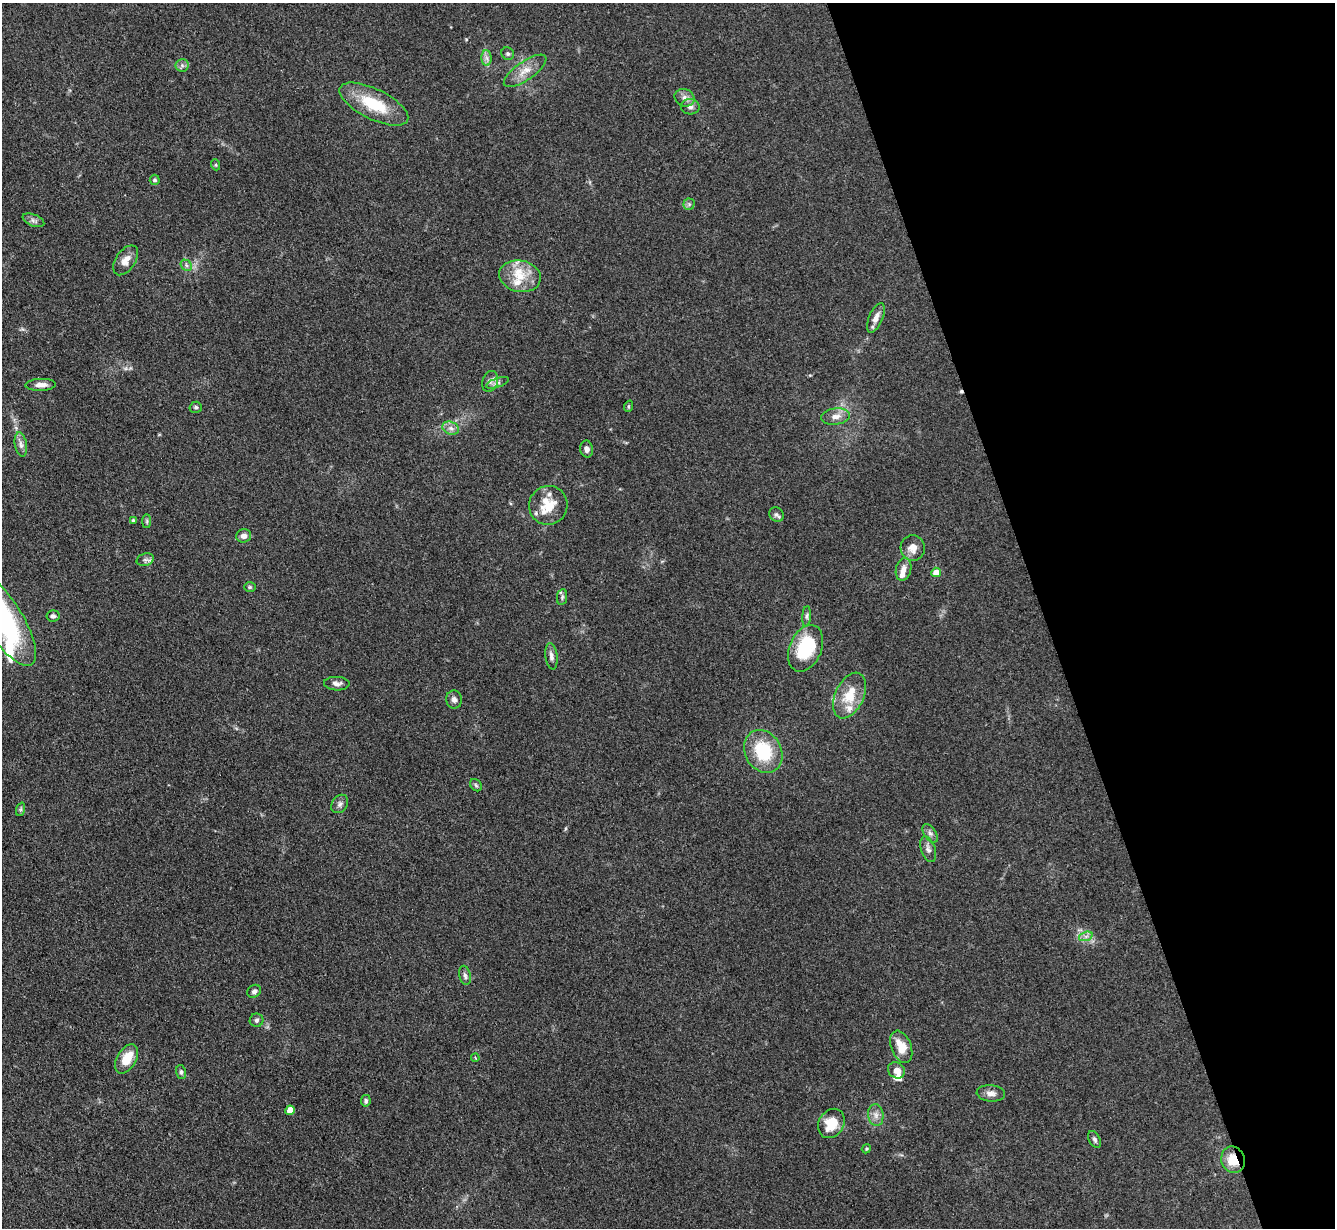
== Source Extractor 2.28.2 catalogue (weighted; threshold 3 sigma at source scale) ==
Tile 12 of 4 x 4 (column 4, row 3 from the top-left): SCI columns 4008-5340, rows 1504-2729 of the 5350 x 5332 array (HDU 1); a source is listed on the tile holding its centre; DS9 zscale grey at full resolution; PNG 1337 x 1230 px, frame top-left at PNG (2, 3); each listed source drawn as its Kron ellipse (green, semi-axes under 4 px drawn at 4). Shown black and unused: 22% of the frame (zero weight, under 3 of 4 exposures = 1% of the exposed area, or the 3 px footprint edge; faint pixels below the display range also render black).
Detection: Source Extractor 2.28.2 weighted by HDU 2 'WHT'; one run over the whole footprint, this tile lists its part. Background 0.116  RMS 0.0069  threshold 0.031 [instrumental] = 3 sigma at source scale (4.5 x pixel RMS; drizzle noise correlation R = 1.50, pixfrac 1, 0.05/0.05 arcsec/px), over >= 5 px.
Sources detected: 75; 1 inside a brighter object's white glare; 1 cosmic-ray / hot-pixel residue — neither listed nor drawn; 7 inside a brighter listed object's ellipse — not listed separately; the other 66 listed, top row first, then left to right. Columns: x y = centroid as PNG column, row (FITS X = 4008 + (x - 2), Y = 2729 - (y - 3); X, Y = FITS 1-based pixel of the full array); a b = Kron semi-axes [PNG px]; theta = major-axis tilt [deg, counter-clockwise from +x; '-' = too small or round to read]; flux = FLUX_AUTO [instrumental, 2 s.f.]
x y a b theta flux
508 54 7 6 - 1.4
487 58 8 5 -89 2.4
182 65 6 6 - 1.9
525 71 25 9 35 8.9
685 98 10 8 -25 3.9
374 104 37 15 -26 30
690 107 9 8 - 3.1
216 165 5 3 - 0.74
155 180 5 5 - 1.3
689 204 5 5 - 1.3
33 220 11 5 -21 2.4
126 260 17 10 55 7.1
186 265 6 4 -48 1.6
520 276 21 15 -11 16
876 318 16 7 66 5.5
490 381 10 7 72 3
497 383 12 4 19 2.3
41 385 15 6 2 4.7
629 406 6 3 71 0.84
196 407 6 5 - 1.3
836 417 15 8 8 5.5
451 428 8 6 -21 3
21 444 12 6 -80 3.3
587 449 8 6 -80 2.8
548 505 19 19 - 17
776 514 8 6 -41 1.9
133 520 4 3 - 0.91
147 521 7 4 90 1.2
244 536 7 6 - 3.8
913 548 13 12 - 6.5
145 560 9 6 17 2.2
904 569 11 7 76 4.7
936 572 5 4 - 8.7
250 587 6 5 - 1.1
562 597 8 5 82 1.5
53 616 6 5 - 1.9
807 616 10 4 85 1.7
3 619 54 19 -57 140
806 648 24 16 67 38
551 656 13 6 -82 3.1
337 684 13 7 -2 3.4
850 696 24 14 65 17
454 700 9 8 - 2.7
763 751 22 18 -61 35
476 785 7 5 -46 1.2
340 804 10 7 55 2.5
21 809 7 4 71 1.2
930 833 10 6 -56 2.3
928 849 13 7 -71 2.9
1086 936 7 4 19 2
465 975 10 5 -77 2.2
254 991 7 6 - 2.2
257 1020 7 6 - 1.7
901 1047 17 10 -68 13
475 1058 4 3 - 0.79
127 1059 16 9 59 14
896 1070 9 7 -39 4.9
181 1072 7 4 -76 1.5
991 1093 14 8 -5 4
366 1101 6 5 - 1.6
290 1110 5 4 - 12
876 1115 11 7 -82 4
831 1123 15 12 57 16
1095 1140 9 5 -64 1.8
866 1149 5 3 - 0.74
1233 1160 13 11 -67 15
Overlapping masked pixels (flux is a lower limit): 1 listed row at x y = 1233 1160
Isophote crosses this tile's border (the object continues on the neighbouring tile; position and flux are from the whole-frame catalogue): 1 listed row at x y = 3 619